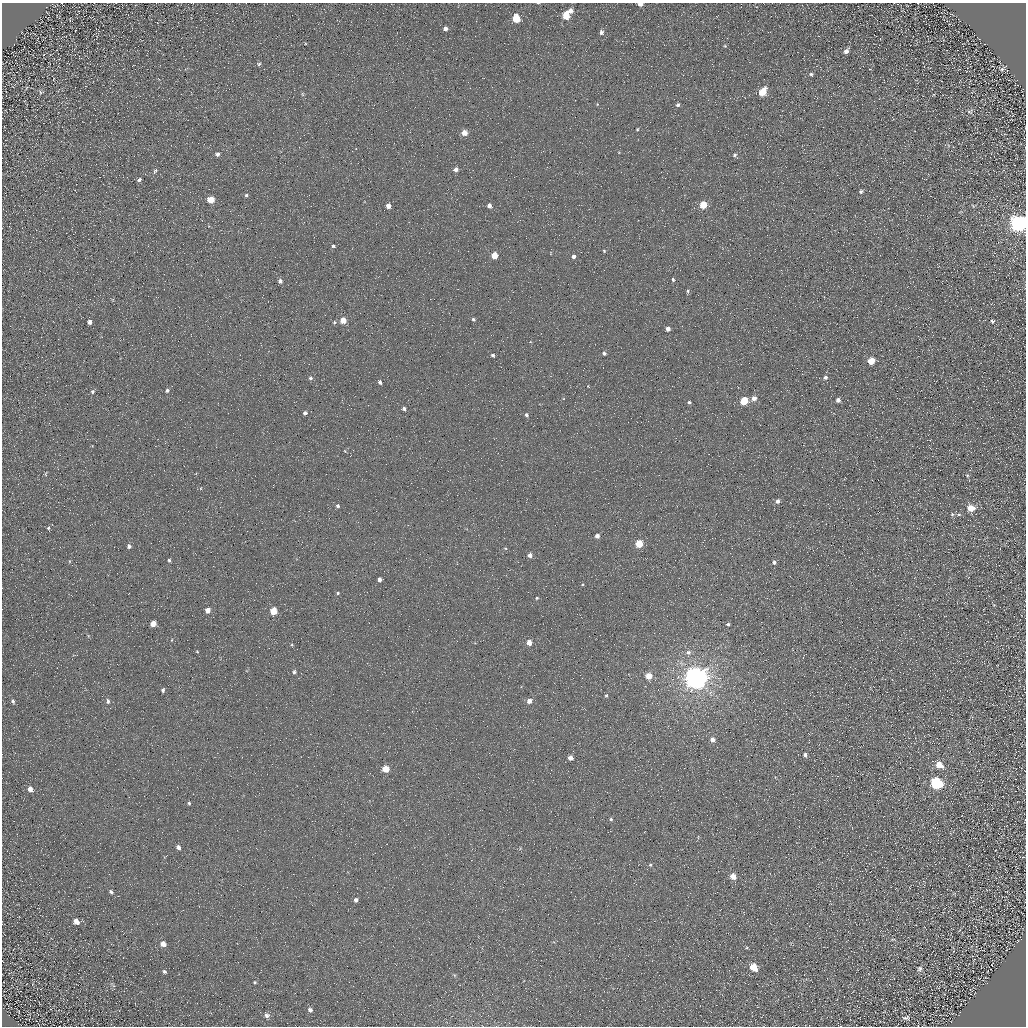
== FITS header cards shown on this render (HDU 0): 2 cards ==
NAXIS1  =                 1024 / Required FITS header
NAXIS2  =                 1024 / Required FITS header

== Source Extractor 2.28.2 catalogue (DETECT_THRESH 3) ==
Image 1024 x 1024 px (HDU 0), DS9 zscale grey, 1 PNG px = 1 image px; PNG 1028 x 1028 px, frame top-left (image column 1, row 1024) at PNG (2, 3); no overlay
Background 4.26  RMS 8.7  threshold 26.2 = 3 sigma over >= 5 px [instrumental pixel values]
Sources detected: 130; all 130 listed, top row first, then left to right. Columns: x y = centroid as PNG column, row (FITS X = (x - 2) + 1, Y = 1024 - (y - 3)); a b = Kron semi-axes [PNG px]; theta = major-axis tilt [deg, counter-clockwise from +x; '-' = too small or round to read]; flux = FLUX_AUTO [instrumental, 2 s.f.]
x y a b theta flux
640 4 4 3 - 3400
570 11 5 4 - 3000
566 16 6 5 - 14000
516 18 6 5 - 19000
445 29 6 5 - 2100
601 32 5 5 - 1800
725 46 5 4 - 640
846 51 7 5 42 2500
259 64 6 5 - 980
1002 69 5 4 - 1100
811 74 5 4 - 980
41 92 6 5 - 950
763 92 6 5 - 16000
302 94 6 4 -89 720
678 105 5 4 - 1300
970 112 8 6 -4 1300
637 129 4 3 - 680
464 133 5 5 - 5700
217 154 5 5 - 1600
734 155 6 5 - 1400
456 169 5 4 - 3000
155 171 8 4 64 1100
139 180 6 4 35 1300
861 192 5 4 - 1300
246 195 5 4 - 950
211 200 5 5 - 13000
703 205 5 4 - 17000
388 206 4 4 - 4600
489 206 5 4 - 3000
973 206 6 4 -56 640
1018 223 8 7 - 360000
333 246 6 4 -16 1000
604 251 4 3 - 730
494 255 5 4 - 12000
573 256 4 4 - 1800
673 280 4 4 - 1100
280 281 5 5 - 1800
688 291 5 4 - 1100
423 294 2 2 - 390
473 319 5 4 - 1000
343 320 5 5 - 8100
992 321 5 4 - 910
90 322 4 4 - 2200
334 322 5 5 - 1100
668 329 4 4 - 3600
604 353 4 4 - 1400
493 355 4 4 - 1400
871 361 5 5 - 12000
825 377 6 5 - 1600
310 378 5 5 - 1300
380 382 5 4 - 1500
588 386 3 2 - 380
167 390 5 4 - 1200
92 392 5 5 - 1000
754 398 5 5 - 3800
838 400 4 4 - 2300
744 401 5 5 - 23000
689 402 4 4 - 1300
404 409 4 3 - 1600
305 413 5 4 - 1600
526 415 6 5 - 1300
345 451 4 3 - 510
803 471 3 2 - 440
46 474 7 3 -90 760
967 476 6 4 -69 900
201 488 5 3 - 420
778 501 6 5 - 2200
338 506 5 5 - 1200
971 508 7 6 - 8700
952 514 6 6 - 1200
959 515 7 4 8 1100
48 528 7 4 -76 840
597 536 4 4 - 2300
639 544 5 5 - 19000
129 546 5 4 - 1700
60 547 2 2 - 310
505 548 4 3 - 490
530 555 4 4 - 2900
169 560 5 4 - 970
774 562 5 5 - 1700
914 578 3 2 - 360
379 580 4 4 - 2500
338 593 4 3 - 810
537 598 4 3 - 600
994 605 5 3 - 550
208 610 4 4 - 5200
273 611 5 5 - 15000
153 624 5 4 - 7300
728 624 4 4 - 1400
172 640 4 3 - 470
529 643 4 4 - 5800
292 645 4 4 - 650
197 651 4 4 - 600
688 652 7 6 - 2100
294 672 5 4 - 950
649 676 4 4 - 11000
696 678 7 7 - 840000
163 690 5 4 - 1200
606 696 4 3 - 680
13 701 5 4 - 1000
108 701 6 5 - 1500
529 701 5 4 - 3600
712 740 4 4 - 3700
805 755 5 5 - 1600
570 758 4 4 - 4400
939 765 7 5 -39 9600
385 769 5 5 - 13000
936 783 7 6 - 76000
30 789 7 5 -67 3100
189 803 4 3 - 800
611 819 5 4 - 980
178 847 5 4 - 2100
650 865 5 5 - 860
733 876 5 5 - 7500
111 892 6 5 - 1100
356 900 5 4 - 2200
76 922 7 6 - 3100
893 939 6 4 2 630
163 944 6 6 - 3600
747 948 6 4 -17 650
992 963 5 2 - 390
754 967 6 5 - 13000
920 969 7 6 - 1600
164 972 6 5 - 1000
454 975 6 3 -71 600
255 982 4 4 - 680
310 1010 6 5 - 1700
19 1012 4 2 - 330
267 1015 7 6 - 2000
906 1018 9 5 5 1500
At the frame edge (FLAGS 8, measured only in part): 2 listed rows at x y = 640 4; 1018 223